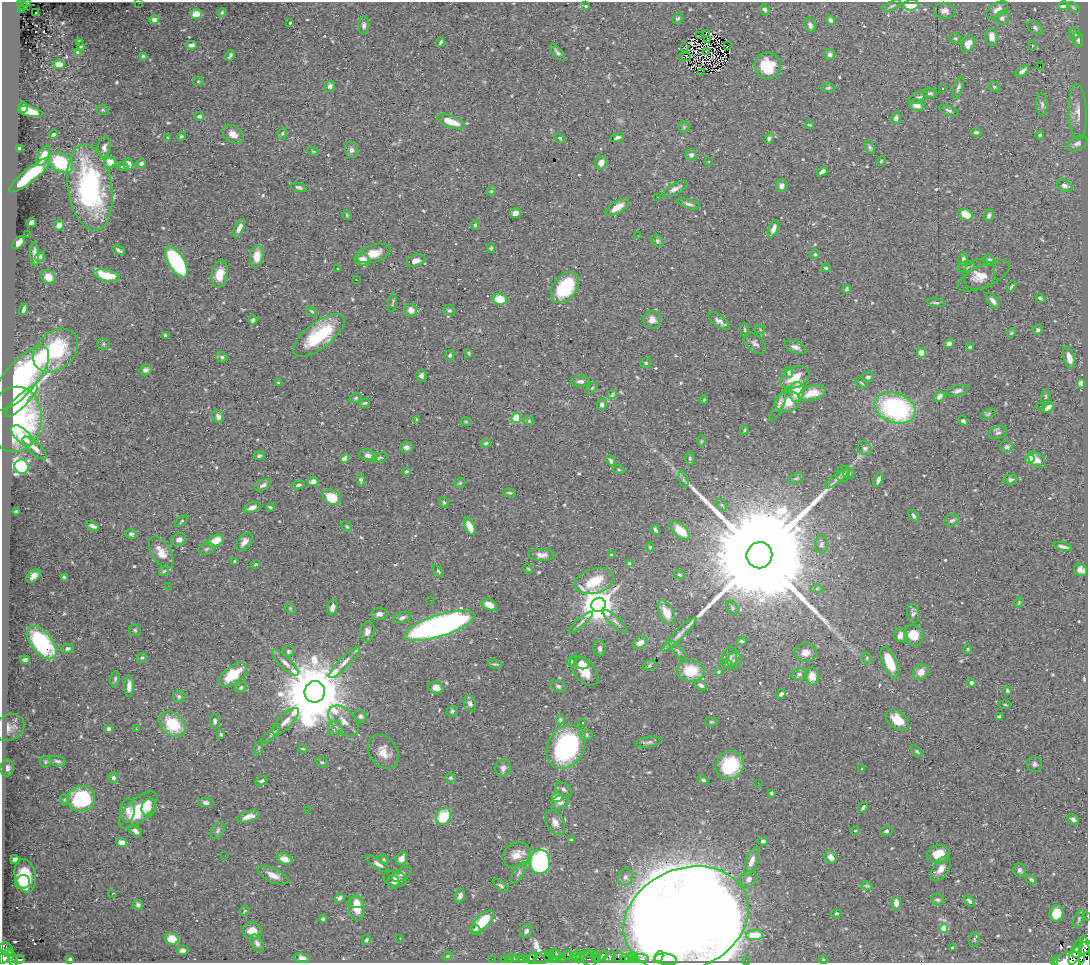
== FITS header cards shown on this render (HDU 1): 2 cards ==
NAXIS1  =                 1086
NAXIS2  =                  961

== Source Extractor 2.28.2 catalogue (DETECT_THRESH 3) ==
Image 1086 x 961 px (HDU 1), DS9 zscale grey, 1 PNG px = 1 image px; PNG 1090 x 965 px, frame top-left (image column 1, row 961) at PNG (2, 2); each listed source drawn as its Kron ellipse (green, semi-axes under 4 px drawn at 4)
Background 0.362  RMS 0.01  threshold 0.0311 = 3 sigma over >= 5 px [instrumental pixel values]
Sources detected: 616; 4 with non-positive FLUX_AUTO (blend fragments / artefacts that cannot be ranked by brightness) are neither listed nor drawn; of the other 612, the 500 brightest by FLUX_AUTO listed and drawn (112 fainter detections omitted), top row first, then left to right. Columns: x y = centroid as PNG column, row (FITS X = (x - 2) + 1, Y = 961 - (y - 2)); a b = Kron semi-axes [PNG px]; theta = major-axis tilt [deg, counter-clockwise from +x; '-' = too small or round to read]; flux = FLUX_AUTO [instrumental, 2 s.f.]
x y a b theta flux
26 3 5 2 - 6.2
139 3 2 2 - 2.3
22 5 6 3 -38 20
911 5 7 5 7 24
586 6 4 3 - 1
892 6 10 3 24 1.3
1063 6 5 4 - 3.1
1073 7 7 4 -31 1.1
21 9 3 3 - 6
765 10 5 4 - 1.6
997 10 12 6 33 5
945 11 11 8 -6 3.5
36 12 2 2 - 1.1
222 12 4 3 - 1.1
196 14 5 5 - 7.8
678 18 6 4 41 1.4
1002 18 6 6 - 2.4
154 20 5 4 - 3
830 20 5 4 - 2.5
290 23 3 2 - 0.82
364 25 9 5 86 2.4
810 25 8 5 -70 2.9
1035 28 9 5 -42 1.9
706 33 3 2 - 610
1074 33 6 5 - 2.6
700 36 2 2 - 0.77
992 37 8 6 -87 5.4
955 38 6 5 - 0.99
708 40 4 2 - 0.84
1078 40 7 5 -84 1.8
80 42 3 2 - 70
441 42 5 3 - 1.7
968 44 9 6 63 6.7
192 45 5 4 - 3.2
81 46 3 3 - 0.76
727 46 2 2 - 1100
1033 46 4 3 - 0.95
684 48 4 2 - 1.7
78 52 3 3 - 0.8
557 52 10 4 -50 2
707 52 4 3 - 0.92
830 54 5 5 - 2.7
230 55 6 3 61 1.6
144 57 4 4 - 1.9
685 57 6 3 0 1.7
59 64 6 4 -9 7.1
768 66 13 13 - 24
1040 66 2 2 - 1.8
1022 71 8 4 36 3.2
701 72 2 2 - 580
198 81 5 4 - 0.78
330 86 6 5 - 3.9
958 87 12 4 70 2
994 87 6 4 -23 1.1
828 88 7 4 2 1.2
943 89 3 2 - 1.2
930 93 7 4 -6 1.3
919 97 10 5 22 2.1
917 105 8 6 -13 5
1042 105 11 6 -87 2.5
23 108 5 4 - 3.1
103 110 6 5 - 1.2
949 111 10 4 -21 1.8
30 112 12 5 -13 13
1078 112 28 9 -88 8.2
199 116 5 4 - 1.3
896 118 6 5 - 2.2
451 122 15 5 -20 13
809 125 4 3 - 0.8
684 127 6 5 - 1.3
976 132 5 4 - 1.5
282 133 5 4 - 1.1
54 134 4 4 - 0.97
233 134 12 8 -33 6.1
1040 135 4 3 - 0.98
181 136 4 4 - 1.2
167 137 3 3 - 1.2
617 137 7 3 16 1.8
560 138 5 5 - 1.3
769 138 5 3 - 1.4
1077 144 11 6 27 2.7
104 147 10 6 83 3.4
870 147 7 4 -60 1.3
19 149 4 4 - 4.2
351 150 8 6 -77 3
313 151 6 4 -28 0.84
691 155 6 5 - 3.4
43 156 11 5 64 6.9
881 161 5 4 - 0.91
110 162 6 5 - 11
708 162 3 2 - 0.78
61 163 13 9 -30 38
141 163 5 4 - 1.7
601 163 7 6 - 4.3
128 164 6 5 - 5.9
122 166 6 3 1 0.79
822 171 6 4 36 2
30 175 25 6 39 43
782 185 6 5 - 2.7
1065 186 8 5 -23 3.7
299 187 8 4 -17 1.7
90 188 43 22 -81 120
675 189 13 5 28 3.7
491 191 5 4 - 0.92
658 197 3 2 - 6.4
689 204 11 4 -16 2.5
617 207 13 6 32 7.6
515 213 5 5 - 3.5
347 215 5 4 - 0.86
966 215 7 5 -28 11
989 215 6 5 - 2.7
31 222 5 3 - 3
59 225 5 5 - 3.2
475 225 5 4 - 1.2
239 228 10 4 64 3.8
773 229 9 4 68 4.4
27 235 2 2 - 1.9
638 235 2 2 - 3.2
657 241 6 5 - 1.7
18 243 7 4 46 4.6
491 248 4 3 - 1.1
119 250 7 3 -27 1.8
373 253 17 8 17 11
815 254 5 4 - 1.1
35 255 12 3 -85 3.9
257 256 11 7 84 8.8
40 257 5 4 - 1.4
963 259 6 4 84 1.5
362 260 7 6 - 7.6
989 260 6 5 - 2.4
416 261 10 6 19 4.2
176 262 17 8 -59 90
966 267 9 5 4 2
826 268 5 4 - 1.3
337 269 3 3 - 2.6
220 274 13 8 79 13
107 275 13 5 -13 22
979 275 16 15 - 8
984 276 28 11 25 6.7
48 277 8 6 -44 7.4
356 280 3 2 - 0.79
1011 286 6 3 50 0.95
565 288 17 11 52 41
847 289 4 3 - 1.2
1040 298 5 3 - 1.5
499 299 7 6 - 14
993 301 9 5 -50 2.8
393 303 9 2 79 0.96
936 303 9 4 -8 1.6
24 309 6 3 74 1.6
411 310 6 6 - 5.7
449 310 6 5 - 1.4
312 311 6 4 -39 1
253 320 4 4 - 2.5
652 320 9 8 - 4.8
719 321 13 5 -37 3.2
760 329 5 5 - 0.81
744 330 7 3 -90 0.98
1038 330 5 5 - 1.6
1011 333 5 4 - 0.84
165 335 3 3 - 1.1
319 335 30 13 37 44
755 343 13 8 -41 2.9
949 343 4 4 - 3.9
104 344 6 5 - 1.3
795 347 11 5 -20 3.4
970 347 3 2 - 0.83
56 351 25 18 42 50
469 353 4 3 - 0.79
921 353 5 4 - 6.8
450 355 5 4 - 1.1
222 357 6 5 - 1.8
1069 358 11 5 -75 5.7
646 363 5 5 - 0.94
145 370 6 5 - 2.9
789 372 5 4 - 1.6
421 376 6 5 - 2.2
795 377 15 10 26 15
868 377 6 5 - 1.9
20 378 40 16 49 220
580 381 9 5 1 2.5
278 383 4 3 - 1
861 383 6 4 -30 1.1
1081 383 4 4 - 28
592 388 6 4 45 1
957 391 11 5 17 2.4
797 392 10 7 85 22
812 393 14 7 16 13
612 395 5 3 - 1.2
939 396 6 4 49 4.1
1045 396 7 3 82 0.75
356 398 6 5 - 1.1
704 400 4 3 - 0.77
21 401 22 6 45 21
788 402 12 10 13 13
365 403 5 3 - 0.95
602 404 6 5 - 2.4
778 406 17 4 64 3
1040 406 2 2 - 1.9
1048 407 7 4 35 3.7
895 408 21 15 -20 110
988 414 8 4 24 1.1
218 416 7 5 -64 2.6
516 418 5 4 - 36
15 419 33 26 82 110
417 420 4 3 - 1.4
529 421 5 4 - 0.95
963 421 5 4 - 1.5
466 422 5 3 - 0.81
744 430 4 4 - 0.81
998 433 9 6 14 2.1
22 436 13 7 -43 15
702 441 6 4 89 0.9
486 443 5 4 - 1.1
406 447 6 5 - 3.4
1006 447 6 5 - 2.5
35 448 16 5 -42 4.4
865 448 7 6 - 2
368 455 8 5 -16 2.6
259 456 5 4 - 1.7
345 458 4 4 - 4.4
380 458 8 4 14 1.2
690 458 6 4 -88 1.1
1030 459 4 4 - 32
1037 460 10 6 -40 5.3
611 461 5 4 - 2
22 467 7 6 - 110
619 470 5 3 - 0.74
406 471 3 3 - 1.1
849 473 5 5 - 1.2
843 474 8 6 86 1.7
796 478 8 4 19 1.3
837 479 14 4 37 2.8
361 480 6 4 -88 2.1
683 480 8 3 -71 1.2
878 480 7 4 69 2.9
1010 480 7 5 1 1.7
313 481 5 4 - 4.1
460 483 5 5 - 1.1
263 485 9 5 28 2.4
298 485 6 4 7 1.4
509 493 6 4 -6 1.1
332 497 9 7 -27 21
444 502 5 4 - 1.1
722 505 7 3 -53 0.93
270 507 4 3 - 1.3
252 508 9 5 23 4.5
16 512 4 3 - 1.5
914 516 7 4 -57 1.5
181 521 7 3 42 0.87
952 521 8 5 24 2
93 526 7 3 -22 2.1
347 526 6 4 -42 0.95
470 526 9 5 -66 9.4
655 530 5 3 - 1.5
680 530 12 6 -42 14
131 534 5 4 - 1.9
179 540 7 6 - 3.6
215 541 9 5 27 11
244 542 10 6 53 4
821 544 9 6 82 2.1
650 547 5 4 - 0.85
1063 547 9 3 -14 2.2
206 549 8 5 17 1.5
161 552 18 9 -58 9.1
541 555 13 6 -1 4.9
611 555 4 4 - 0.8
759 555 13 13 - 56000
235 561 4 3 - 1
629 563 3 3 - 0.77
255 564 5 4 - 0.89
528 569 5 3 - 0.76
1081 570 7 6 - 3.5
164 571 5 5 - 1.1
438 571 7 3 -45 0.98
679 575 5 4 - 1.1
33 576 8 5 43 3.5
64 577 4 3 - 1.8
594 581 20 12 16 38
168 586 2 2 - 2.3
817 588 6 4 1 1.1
430 600 2 2 - 3.2
1019 602 6 3 57 0.76
489 605 8 5 -28 6.9
599 605 7 7 - 1600
332 607 8 5 72 3.4
290 608 6 4 -45 1
732 608 7 5 -53 1.4
667 613 13 7 -63 9.6
913 613 9 6 -80 2.3
379 614 8 6 6 3.5
402 617 9 5 20 2.3
615 621 16 5 -43 2.9
581 622 15 4 41 2.2
439 626 37 11 18 310
135 630 5 5 - 1.2
367 632 10 7 82 4.1
679 634 23 5 45 5
901 635 7 7 - 4.7
914 635 10 9 - 13
742 641 5 4 - 1.3
42 643 19 10 -51 67
640 643 8 5 29 5.2
67 648 6 4 5 1.9
599 648 8 6 -86 2.2
968 649 5 4 - 0.84
288 651 6 5 - 1.3
678 651 12 4 -50 1.9
806 652 11 9 1 5.9
142 658 5 4 - 1.2
729 658 11 7 77 3.3
867 658 6 4 88 1.1
25 660 4 3 - 2.1
572 661 5 5 - 1.1
735 661 9 7 72 2.6
344 662 21 5 45 5.2
285 663 17 5 -44 4.3
582 663 8 6 -16 6
890 663 17 7 -67 21
495 664 7 4 -7 1.1
727 664 4 4 - 0.92
650 665 7 5 19 1.3
584 671 18 10 -47 15
691 671 13 10 -3 21
718 672 4 3 - 0.78
921 672 8 7 - 6.4
799 674 7 6 - 2.1
233 675 16 8 36 21
812 676 9 7 -84 6.9
115 679 7 4 80 1.3
971 683 5 4 - 1.8
701 685 6 4 -31 1.8
129 686 11 4 88 4.8
558 686 8 6 -25 1.9
241 688 6 4 35 1.8
436 688 8 6 -16 5.7
1007 691 4 3 - 1
315 692 11 10 - 8200
781 694 5 4 - 2.2
179 697 6 5 - 1.7
470 703 8 6 -69 2.3
1005 705 5 3 - 0.78
452 711 6 4 38 1.4
360 716 6 6 - 1.7
999 716 4 3 - 1.4
560 720 5 4 - 1.1
897 720 13 8 -37 14
215 721 7 5 89 1.8
285 721 17 7 45 6.7
343 721 18 11 -47 8.6
583 722 3 3 - 1.5
711 722 6 3 -7 0.79
173 724 15 10 -42 28
9 727 16 12 33 5.4
335 728 8 7 - 3.7
108 729 4 3 - 2.1
136 729 3 2 - 2.5
221 734 4 3 - 1.1
271 735 12 3 42 1.6
586 735 7 5 8 1.9
649 742 13 5 9 2.2
258 747 7 3 71 0.84
566 747 23 18 58 100
303 749 5 3 - 0.93
917 751 7 4 -44 1.2
383 752 18 14 -56 9.9
58 761 9 5 -16 2
45 762 6 5 - 1.1
322 762 6 5 - 1.2
1035 764 7 7 - 2
730 765 15 13 47 41
7 768 8 6 85 3.1
503 768 9 7 77 3.1
861 768 3 3 - 1.3
113 778 5 4 - 2.5
450 778 5 4 - 1.3
703 780 6 4 -27 1.3
261 781 6 4 29 1.4
758 783 2 2 - 37
564 789 9 6 -34 2.1
771 793 4 3 - 1.4
557 797 5 5 - 7.3
81 799 14 13 - 63
65 800 6 5 - 1.1
560 802 9 6 9 3.1
206 803 7 4 -7 2.5
863 807 6 3 51 1.4
149 808 9 7 79 3.9
128 810 12 7 86 4.7
138 810 24 11 43 26
307 810 2 2 - 2.3
248 816 12 5 16 5.5
444 816 9 7 55 25
1073 819 6 4 -36 2.2
555 822 14 8 -62 4.7
218 830 9 6 61 1.9
135 831 7 4 -41 2.8
855 831 4 4 - 0.79
886 831 6 4 14 1.3
571 840 4 3 - 1.2
763 841 5 4 - 2.3
122 842 5 4 - 4.9
938 854 11 9 15 12
516 855 14 12 31 8.7
225 856 3 2 - 0.81
831 857 7 5 -47 4.1
401 858 7 5 57 5.6
285 859 8 5 -19 6.4
384 859 5 4 - 0.88
15 860 5 4 - 2.5
751 861 15 6 70 6
540 862 12 10 85 140
378 864 13 5 -32 3.5
941 869 14 8 56 5.8
1020 870 6 6 - 2.2
519 873 12 5 58 2.2
402 874 11 5 31 2.9
273 875 16 6 -25 5.6
25 876 17 10 -80 28
625 877 8 7 - 2.5
395 879 12 7 -15 3.6
749 879 9 7 33 2.7
1031 879 6 4 -34 1.4
22 882 7 7 - 6.4
393 882 7 6 - 1.9
501 886 9 4 -39 1.5
867 886 5 2 - 0.88
113 893 3 2 - 0.77
460 896 7 4 70 3.4
339 898 5 4 - 2.1
938 900 7 5 -26 1.6
969 901 6 4 -43 2
356 902 7 5 -8 5.2
896 903 7 4 -88 5.6
138 905 5 5 - 1.6
357 908 13 8 -83 11
245 911 6 4 44 0.98
836 913 5 4 - 1.1
1056 913 8 7 - 12
1087 916 2 2 - 5.7
323 919 4 3 - 1.4
686 919 64 50 23 3100
1079 919 9 4 66 1.3
483 921 14 6 45 32
944 928 4 4 - 23
475 930 5 5 - 2.7
252 931 10 8 -19 7.7
526 931 7 6 - 2.2
754 935 8 5 4 9.5
400 938 3 3 - 0.75
172 939 7 6 - 12
366 940 5 4 - 1.1
974 940 7 5 88 1.3
257 943 9 5 -61 2.2
953 948 3 3 - 1
7 949 8 5 -50 540
183 950 6 4 16 2.1
1082 950 11 5 37 5000
1076 952 13 5 67 3600
8 953 4 2 - 280
550 953 2 2 - 12
590 953 3 2 - 330
557 954 7 3 -51 540
567 955 5 3 - 460
577 955 6 3 29 460
447 956 5 4 - 0.76
603 956 6 4 49 890
618 956 5 3 - 140
633 956 4 3 - 110
580 957 5 4 - 300
596 957 6 3 -63 590
610 957 6 4 22 620
659 957 6 3 62 190
4 958 6 5 - 630
12 958 9 3 -72 340
302 958 8 4 -10 2.4
509 958 5 2 - 15
523 958 4 3 - 150
532 958 6 3 72 820
541 958 8 5 13 150
549 958 5 3 - 68
625 958 4 3 - 410
629 958 4 2 - 29
1085 958 22 5 -87 3800
18 959 6 4 -1 300
70 959 4 4 - 1.7
492 959 2 2 - 3.5
504 959 2 2 - 16
514 959 3 3 - 51
527 959 3 3 - 28
554 959 3 2 - 32
562 959 3 3 - 460
576 959 6 2 -1 310
589 959 9 6 -42 520
639 959 10 4 6 360
666 959 11 5 -7 56
823 959 5 4 - 0.85
746 960 2 2 - 8.6
1069 960 16 7 7 11000
1055 961 3 2 - 180
At the frame edge (FLAGS 8, measured only in part): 5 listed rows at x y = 139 3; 1087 916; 1085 958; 1069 960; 1055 961
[112 fainter detections neither listed nor drawn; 4 non-positive-flux detections neither listed nor drawn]